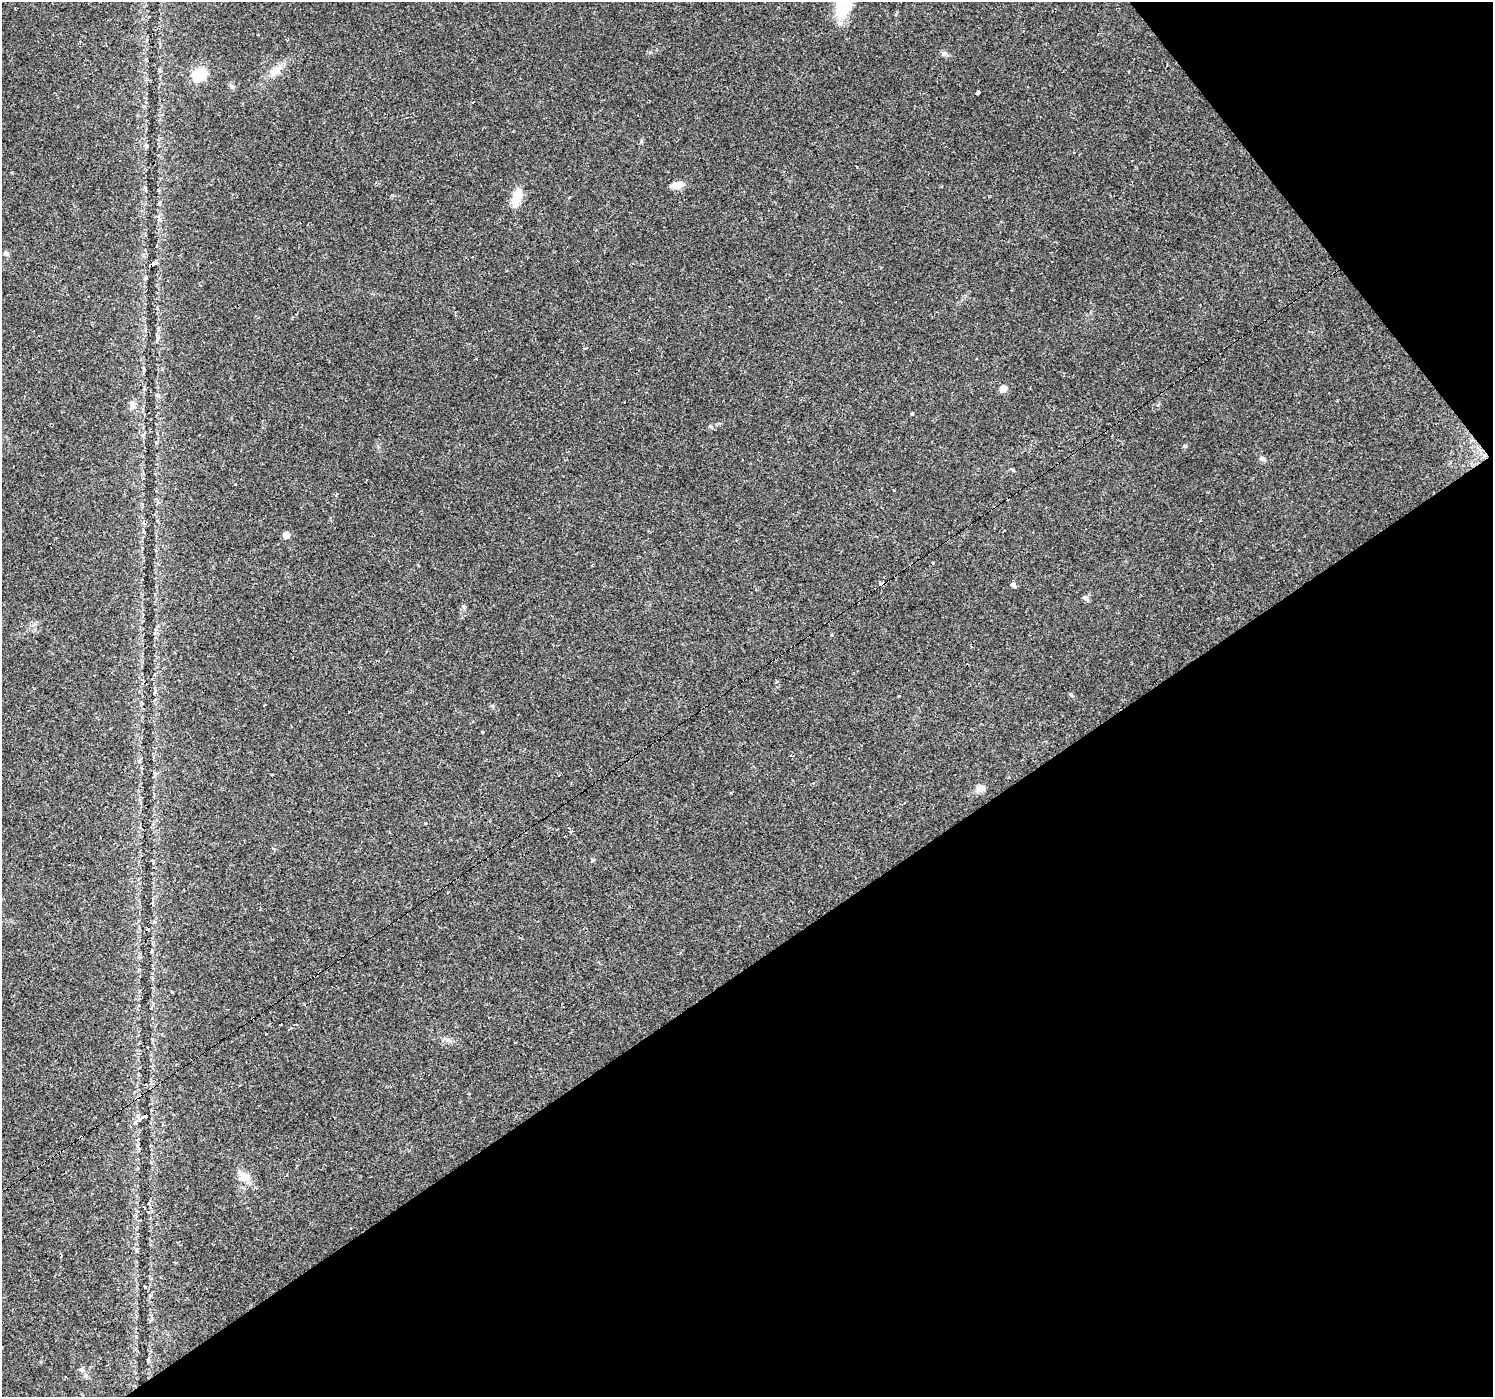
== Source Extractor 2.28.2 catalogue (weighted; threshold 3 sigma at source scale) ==
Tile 12 of 4 x 4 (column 4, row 3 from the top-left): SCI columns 4473-5963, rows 1587-2981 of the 5963 x 5900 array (HDU 1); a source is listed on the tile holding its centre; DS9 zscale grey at full resolution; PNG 1495 x 1399 px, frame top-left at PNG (2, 2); no overlay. Shown black and unused: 35% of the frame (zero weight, under 2 of 3 exposures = <1% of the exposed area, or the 3 px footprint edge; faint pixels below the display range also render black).
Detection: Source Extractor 2.28.2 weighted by HDU 2 'WHT'; one run over the whole footprint, this tile lists its part. Background 0.0515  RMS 0.0052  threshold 0.0236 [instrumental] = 3 sigma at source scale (4.5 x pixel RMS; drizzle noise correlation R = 1.50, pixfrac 1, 0.0396/0.0396 arcsec/px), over >= 5 px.
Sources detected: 48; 5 cosmic-ray / hot-pixel residue — not listed; the other 43 listed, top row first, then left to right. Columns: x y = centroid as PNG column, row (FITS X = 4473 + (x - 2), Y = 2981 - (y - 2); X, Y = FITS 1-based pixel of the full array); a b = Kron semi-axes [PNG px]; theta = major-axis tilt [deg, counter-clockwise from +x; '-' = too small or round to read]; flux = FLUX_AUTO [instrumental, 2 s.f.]
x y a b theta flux
844 6 35 16 55 17
944 53 8 6 15 1.4
276 71 18 10 41 6.5
1129 71 3 2 - 0.78
199 74 6 6 - 62
232 87 7 4 -45 1.1
977 92 4 3 - 3
147 146 7 4 90 0.81
676 186 15 9 -8 4
517 197 17 9 72 11
569 197 3 3 - 1
6 253 7 6 - 1.2
152 264 9 4 31 3.6
585 348 4 3 - 1.2
1003 389 6 5 - 5.6
157 395 6 4 -2 0.9
132 406 11 7 -63 2.1
912 413 3 3 - 0.8
1185 446 5 4 - 0.63
1262 459 8 6 -34 1.4
235 484 3 3 - 1.9
893 490 3 3 - 0.46
286 535 6 5 - 3.9
933 563 3 3 - 1.2
881 584 4 4 - 9.4
1014 585 5 3 - 15
1086 598 8 6 -45 1.5
777 681 3 3 - 3.1
898 696 3 2 - 0.41
482 732 3 3 - 2.2
981 788 13 7 9 3.1
570 830 9 3 -66 1.1
593 860 5 4 - 0.72
281 1024 2 2 - 0.51
266 1034 2 2 - 0.5
147 1047 3 3 - 0.71
144 1116 7 4 26 4.8
135 1122 6 5 - 1.1
244 1176 19 10 -40 6.1
144 1208 4 4 - 0.93
145 1287 4 3 - 1.2
2 1347 3 2 - 0.45
85 1376 7 4 71 0.88
Overlapping masked pixels (flux is a lower limit): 1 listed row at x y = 881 584
Isophote crosses this tile's border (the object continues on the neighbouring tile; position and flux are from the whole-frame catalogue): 2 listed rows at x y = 844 6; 2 1347
Unlisted compact peaks at least as high as the median listed source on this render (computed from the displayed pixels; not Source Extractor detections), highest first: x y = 1071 695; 1158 405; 641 141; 710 426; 464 607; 425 823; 1013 470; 448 1040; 172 992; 492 706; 896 14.